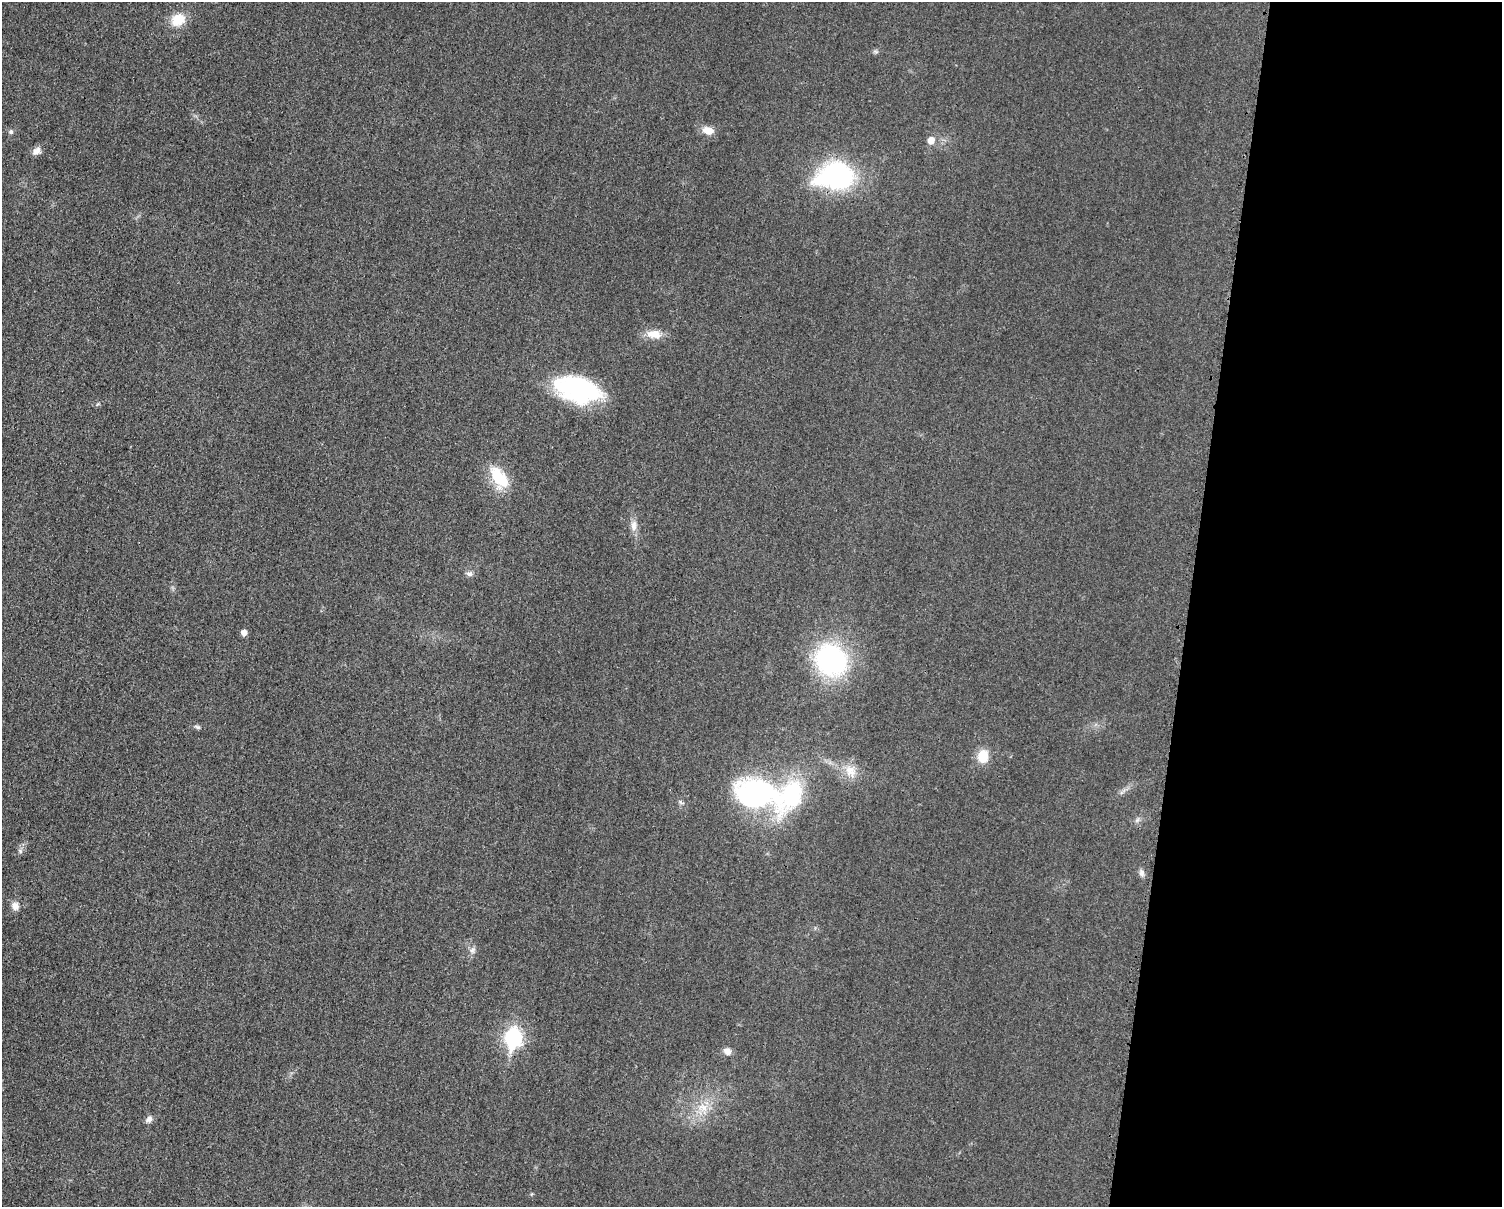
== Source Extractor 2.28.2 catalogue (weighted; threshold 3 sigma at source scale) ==
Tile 9 of 3 x 4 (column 3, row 3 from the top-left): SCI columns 3247-4746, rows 1216-2420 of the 4862 x 4841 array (HDU 1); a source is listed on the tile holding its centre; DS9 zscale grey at full resolution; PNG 1504 x 1209 px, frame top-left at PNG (2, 2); no overlay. Shown black and unused: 21% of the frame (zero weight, under 3 of 4 exposures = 1% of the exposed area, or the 3 px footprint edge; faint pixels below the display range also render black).
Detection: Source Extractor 2.28.2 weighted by HDU 2 'WHT'; one run over the whole footprint, this tile lists its part. Background 0.029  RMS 0.0058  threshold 0.0262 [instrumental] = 3 sigma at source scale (4.5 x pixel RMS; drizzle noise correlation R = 1.50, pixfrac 1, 0.05/0.05 arcsec/px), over >= 5 px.
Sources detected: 29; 2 inside a brighter listed object's ellipse — not listed separately; the other 27 listed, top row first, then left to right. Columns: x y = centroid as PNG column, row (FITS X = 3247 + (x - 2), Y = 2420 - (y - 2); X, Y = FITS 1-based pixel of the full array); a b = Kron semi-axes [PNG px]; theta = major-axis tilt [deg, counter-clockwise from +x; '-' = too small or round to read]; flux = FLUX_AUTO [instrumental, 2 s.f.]
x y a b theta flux
178 20 18 15 30 11
876 52 7 4 -19 0.99
708 130 13 9 -13 6.5
11 132 6 6 - 1.3
931 140 6 6 - 5.6
37 151 11 8 29 3.4
835 176 40 26 8 92
654 334 21 11 -5 7.6
579 388 45 26 -15 71
499 478 30 16 -57 21
634 525 16 8 90 4.4
469 574 9 7 -3 2
244 632 6 5 - 3.7
831 660 26 23 -39 110
197 727 9 4 -24 1.2
983 756 14 11 84 11
850 771 19 15 -57 9
757 794 39 25 -13 130
1137 820 7 4 71 1.2
20 851 7 4 -46 1.1
1141 873 11 6 -74 2.1
15 906 10 10 - 3.6
472 950 10 7 74 2.4
513 1038 9 7 82 170
727 1051 9 8 - 3.6
703 1108 15 12 -20 8.7
149 1119 10 7 41 2.4